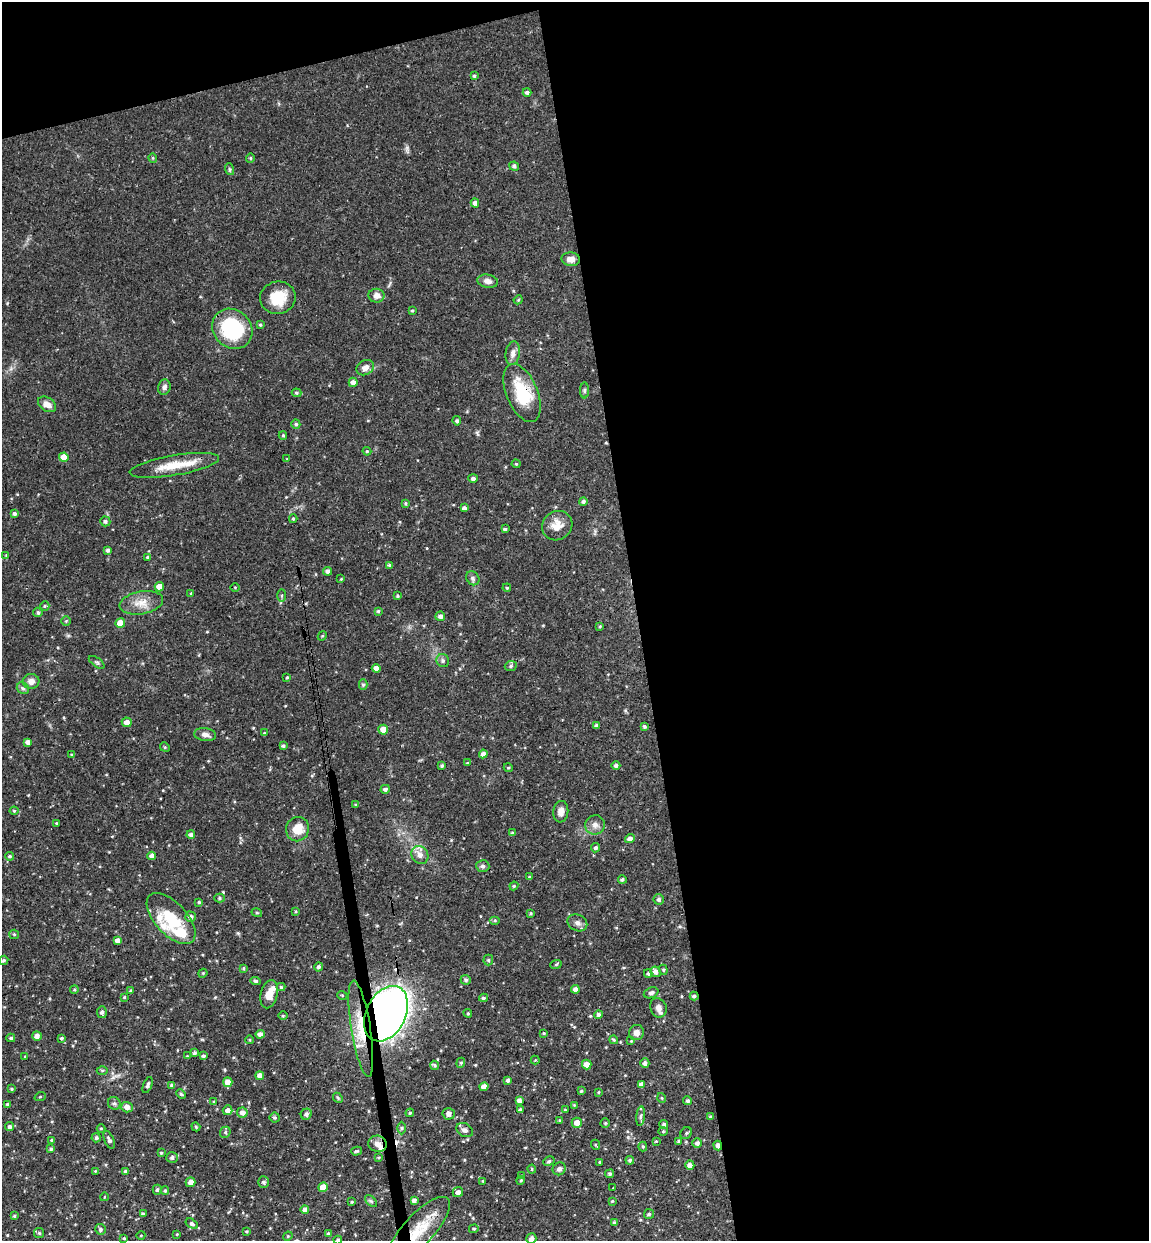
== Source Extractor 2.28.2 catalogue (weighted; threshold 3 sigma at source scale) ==
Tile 4 of 4 x 4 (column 4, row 1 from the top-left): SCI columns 3597-4743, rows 3777-5015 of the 5012 x 5072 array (HDU 1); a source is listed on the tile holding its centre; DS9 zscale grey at full resolution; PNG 1151 x 1243 px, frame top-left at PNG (2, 2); each listed source drawn as its Kron ellipse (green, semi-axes under 4 px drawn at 4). Shown black and unused: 48% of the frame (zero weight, under 3 of 4 exposures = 6% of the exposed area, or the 3 px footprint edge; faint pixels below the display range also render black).
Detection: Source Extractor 2.28.2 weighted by HDU 2 'WHT'; one run over the whole footprint, this tile lists its part. Background 0.0505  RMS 0.0039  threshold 0.0175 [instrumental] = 3 sigma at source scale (4.5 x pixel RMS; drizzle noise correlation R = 1.50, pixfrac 1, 0.05/0.05 arcsec/px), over >= 5 px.
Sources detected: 273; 2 cosmic-ray / hot-pixel residue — neither listed nor drawn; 9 inside a brighter listed object's ellipse — not listed separately; the other 262 listed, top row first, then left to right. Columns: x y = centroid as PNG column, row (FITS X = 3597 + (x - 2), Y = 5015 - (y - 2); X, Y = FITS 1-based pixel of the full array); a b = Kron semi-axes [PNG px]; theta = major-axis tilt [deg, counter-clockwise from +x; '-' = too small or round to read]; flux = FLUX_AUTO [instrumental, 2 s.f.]
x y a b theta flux
474 76 4 4 - 0.56
527 92 4 4 - 0.97
153 158 4 4 - 0.43
250 158 4 4 - 0.49
514 166 5 4 - 0.77
229 169 6 4 -71 0.53
475 203 4 4 - 1.3
571 259 9 7 -4 2.3
488 281 10 6 -11 1.9
376 296 8 7 - 2.2
278 298 18 16 12 9.3
518 300 4 3 - 0.36
412 310 4 3 - 0.46
260 325 4 3 - 0.52
232 329 21 19 -45 29
513 353 12 7 81 1.9
365 368 9 7 28 2.1
353 382 5 4 - 2
164 387 8 6 75 1.1
584 390 8 4 90 0.6
296 393 5 4 - 0.53
522 393 31 15 -68 17
47 404 10 7 -34 2.5
457 421 4 4 - 0.83
296 424 4 4 - 0.7
283 435 4 4 - 0.45
367 451 4 4 - 0.38
64 457 5 4 - 3.6
287 459 4 4 - 0.38
516 464 4 4 - 0.39
174 465 45 10 10 8.6
473 478 5 4 - 1.1
583 501 4 4 - 0.9
405 503 4 3 - 0.46
464 508 4 4 - 1.2
15 514 4 4 - 1
293 519 4 3 - 0.48
105 521 5 5 - 0.88
557 526 16 14 36 4.8
505 529 3 3 - 0.65
108 550 4 4 - 0.91
6 555 3 3 - 0.28
147 557 4 3 - 0.54
390 565 4 4 - 0.79
327 571 4 4 - 1.1
473 578 7 6 - 0.96
341 579 3 3 - 0.27
159 587 4 4 - 3.9
235 587 4 3 - 0.3
507 588 4 4 - 0.41
191 593 4 3 - 0.37
282 595 6 4 90 0.61
397 596 4 3 - 0.53
141 603 22 11 10 4.8
45 606 5 5 - 0.6
378 611 4 4 - 0.48
38 612 5 4 - 0.8
440 616 5 4 - 1.3
66 621 5 5 - 0.39
120 623 5 5 - 5.3
600 626 4 3 - 0.38
322 636 5 3 - 0.39
443 661 7 6 - 1
97 662 9 4 -35 0.73
511 666 6 5 - 0.57
376 668 4 4 - 1.9
287 677 3 3 - 0.43
31 681 8 7 - 2.2
363 684 5 4 - 0.65
23 688 6 5 - 0.79
127 722 5 4 - 2.3
596 726 4 3 - 0.8
644 726 3 3 - 0.63
383 730 5 5 - 3.9
264 733 3 3 - 0.32
205 735 11 6 -7 1.6
28 742 4 3 - 1.4
283 746 3 3 - 0.74
165 747 5 4 - 0.48
483 754 4 4 - 1.7
72 755 4 3 - 0.43
467 763 4 3 - 0.33
442 766 4 4 - 0.7
616 766 4 4 - 0.96
508 768 5 4 - 0.49
385 789 5 4 - 1
355 805 4 4 - 0.44
14 811 4 4 - 0.42
561 812 11 7 84 2.2
56 823 3 2 - 0.38
595 825 10 9 - 2.1
297 829 12 11 - 6
512 833 4 4 - 0.56
191 835 4 4 - 1.1
630 838 5 4 - 1.6
596 848 5 4 - 0.79
420 855 9 8 - 2.3
10 856 4 4 - 0.66
152 856 4 4 - 1.9
483 866 7 6 - 0.92
529 877 4 3 - 0.49
622 879 4 4 - 0.72
514 886 4 4 - 0.41
219 898 5 4 - 0.65
659 899 5 5 - 0.94
199 902 3 3 - 0.56
295 911 4 3 - 0.35
257 913 5 3 - 0.4
531 914 4 3 - 0.45
190 917 5 5 - 1.4
171 919 31 16 -47 14
495 920 5 3 - 0.4
577 923 10 8 -25 1.6
14 934 5 4 - 0.45
117 940 4 4 - 1.8
4 960 5 4 - 0.71
488 960 5 5 - 0.6
556 964 6 3 20 0.44
319 967 5 4 - 0.87
243 968 4 3 - 0.49
663 970 5 4 - 0.5
656 972 5 5 - 1.6
203 973 4 3 - 0.35
648 973 4 3 - 0.48
466 980 5 5 - 0.95
256 981 5 4 - 0.82
281 987 4 4 - 0.6
575 989 4 4 - 1.4
74 990 4 3 - 0.38
130 991 4 3 - 0.61
651 993 7 5 23 0.95
269 994 14 8 76 3.9
342 995 5 3 - 0.38
694 996 4 4 - 0.79
124 997 4 3 - 0.38
483 998 4 3 - 0.65
658 1008 10 8 -69 2
102 1012 6 5 - 1.1
468 1013 4 4 - 0.45
386 1014 29 20 63 300
598 1014 4 4 - 0.93
283 1016 5 3 - 0.39
361 1029 49 9 -81 13
636 1032 8 7 - 1.9
544 1033 4 3 - 0.42
260 1034 4 4 - 1.6
37 1036 5 4 - 1.7
11 1038 4 4 - 0.77
62 1038 4 3 - 0.51
250 1040 4 3 - 0.32
614 1040 4 3 - 0.4
631 1041 2 2 - 0.27
194 1053 3 3 - 0.73
25 1056 4 3 - 0.29
187 1056 3 3 - 0.26
203 1056 4 4 - 0.68
535 1060 4 4 - 0.35
461 1063 5 4 - 0.56
645 1063 5 4 - 1.1
587 1064 5 5 - 2.6
434 1065 5 4 - 0.62
102 1071 5 3 - 0.5
260 1076 4 4 - 2.4
508 1080 4 3 - 0.91
228 1082 5 4 - 3.6
641 1084 4 4 - 1.4
148 1085 8 4 69 0.94
171 1085 4 3 - 0.66
484 1087 5 4 - 2.3
12 1089 4 3 - 0.45
581 1091 4 4 - 0.49
598 1092 4 3 - 0.33
181 1094 5 4 - 0.58
40 1097 6 3 20 0.38
338 1098 6 4 -47 0.5
662 1098 5 3 - 0.32
519 1100 4 4 - 1.5
687 1101 4 4 - 0.8
214 1102 4 3 - 0.44
114 1103 7 6 - 1.1
7 1104 4 3 - 0.49
574 1105 3 3 - 0.31
127 1107 6 5 - 2
228 1110 5 4 - 2
520 1110 4 3 - 0.64
565 1110 4 3 - 0.37
242 1112 5 5 - 1.7
410 1113 4 3 - 0.46
306 1114 6 5 - 1.2
449 1114 6 5 - 1.7
641 1116 10 4 84 0.82
275 1117 5 5 - 0.66
710 1117 4 4 - 0.44
559 1120 4 3 - 0.31
577 1123 5 5 - 2.7
605 1123 4 4 - 0.46
664 1124 4 4 - 0.89
10 1127 4 4 - 0.97
196 1127 4 3 - 0.4
101 1128 4 3 - 0.34
401 1128 6 4 -90 0.56
465 1130 9 6 -30 1.4
663 1131 4 4 - 0.38
225 1132 6 5 - 0.68
686 1133 6 5 - 0.68
96 1138 4 4 - 0.87
51 1140 4 3 - 0.32
109 1140 9 4 -65 1.2
656 1141 3 2 - 0.66
679 1141 3 3 - 0.58
697 1143 5 5 - 1.2
378 1144 9 8 - 2.5
596 1145 5 3 - 0.4
718 1145 5 4 - 1.2
643 1147 5 4 - 0.48
51 1149 4 4 - 0.69
357 1151 5 4 - 0.51
161 1153 4 3 - 0.39
172 1157 6 5 - 0.95
378 1157 4 3 - 0.42
630 1160 4 3 - 0.75
549 1161 6 4 27 0.63
600 1162 3 2 - 0.32
690 1165 4 4 - 1.9
532 1169 4 4 - 0.46
559 1169 7 6 - 1.3
95 1171 4 3 - 0.34
125 1171 4 4 - 0.49
610 1174 4 4 - 0.77
522 1175 4 2 - 0.31
521 1180 4 3 - 0.36
483 1181 3 3 - 0.33
191 1182 5 5 - 2.2
264 1182 5 5 - 0.99
323 1187 5 4 - 4.9
613 1188 2 2 - 0.24
157 1190 5 4 - 0.61
165 1191 4 3 - 0.48
458 1192 5 5 - 1.7
104 1197 4 2 - 0.28
414 1200 4 3 - 1.2
371 1201 7 4 -44 0.65
612 1201 4 3 - 0.34
352 1202 4 3 - 0.42
305 1210 4 4 - 1.6
143 1214 4 3 - 0.64
649 1214 5 5 - 0.63
14 1216 4 4 - 0.47
614 1223 4 4 - 0.64
192 1224 7 4 -33 0.88
101 1229 5 5 - 0.8
474 1229 5 4 - 0.48
419 1230 43 15 48 14
246 1231 3 3 - 0.39
39 1233 5 5 - 0.6
328 1233 4 4 - 0.36
177 1234 3 3 - 0.29
141 1235 4 3 - 0.28
288 1236 5 4 - 0.4
124 1238 3 3 - 0.45
531 1239 5 5 - 1.6
338 1240 4 4 - 0.85
Overlapping masked pixels (flux is a lower limit): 7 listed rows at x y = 522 393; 694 996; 386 1014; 361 1029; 378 1144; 718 1145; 419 1230
Isophote crosses this tile's border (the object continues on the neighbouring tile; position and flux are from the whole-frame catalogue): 3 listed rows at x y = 419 1230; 531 1239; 338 1240